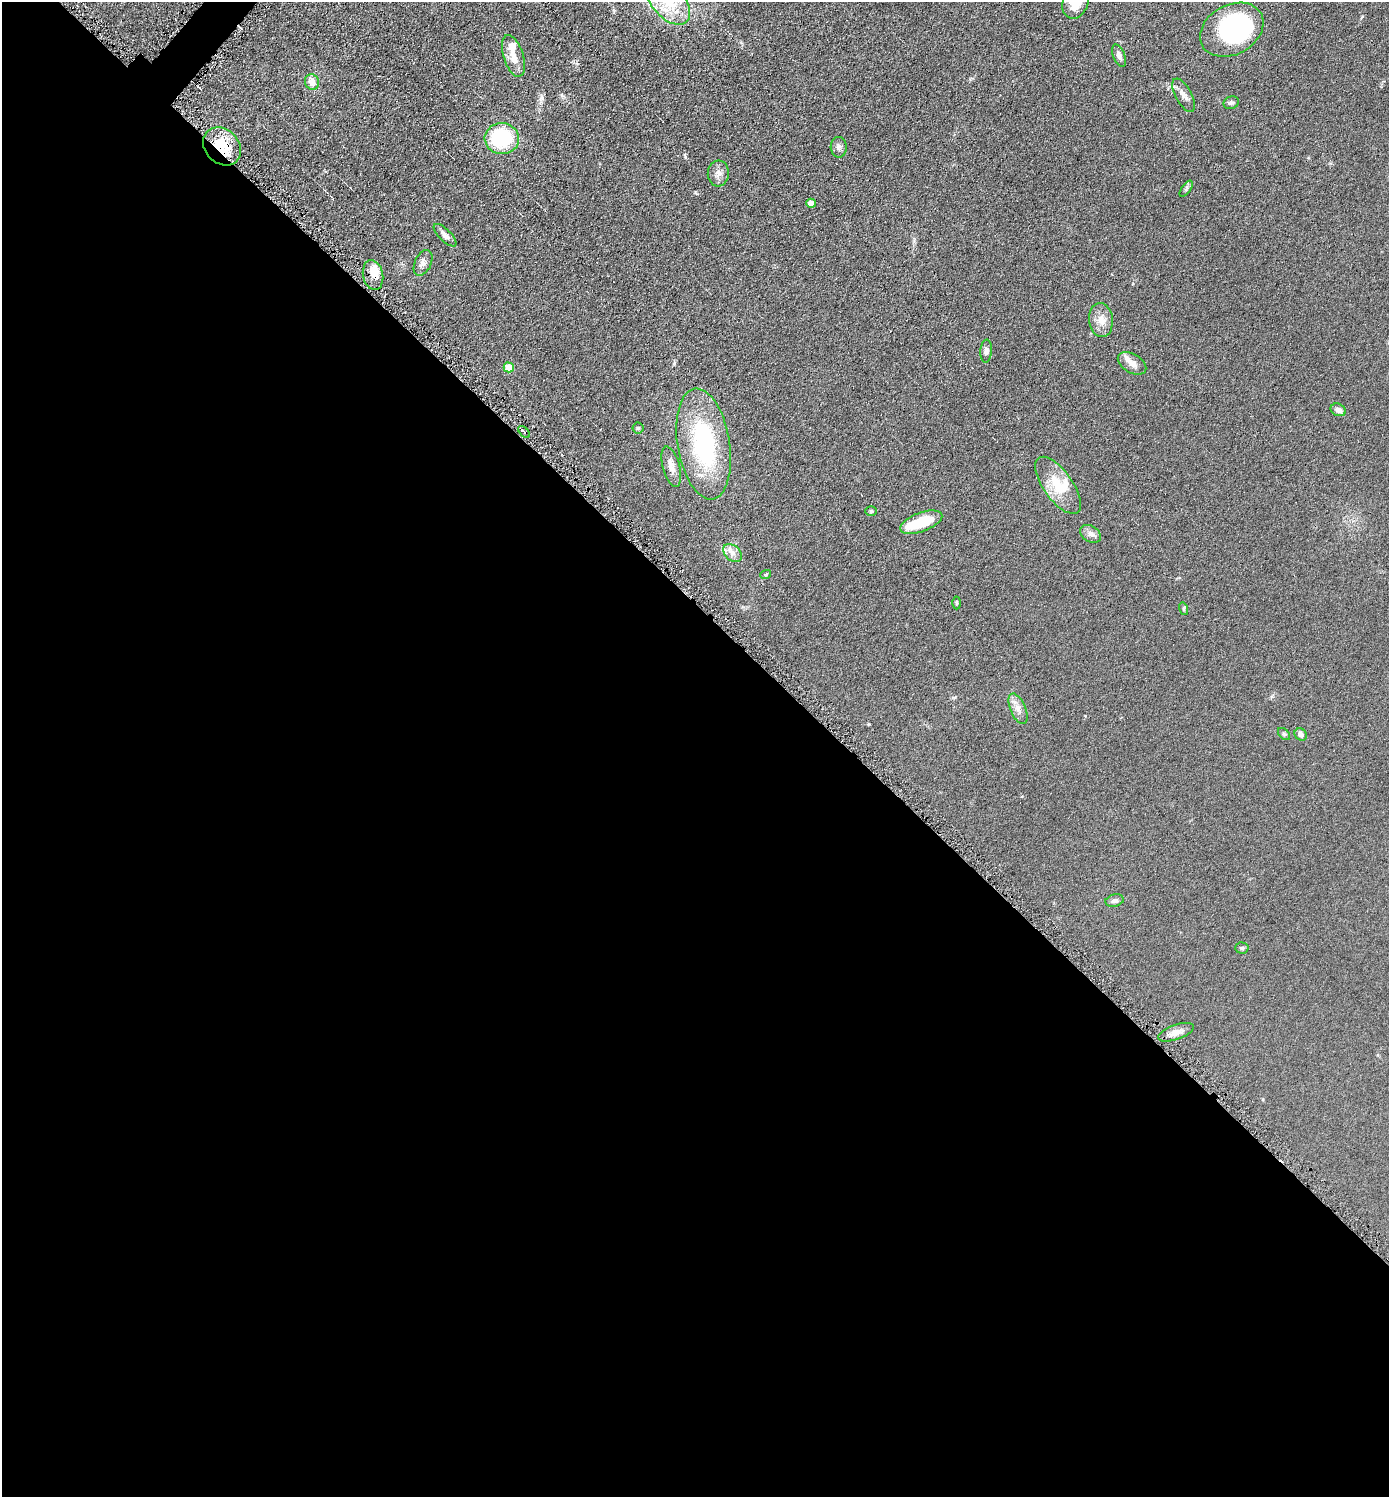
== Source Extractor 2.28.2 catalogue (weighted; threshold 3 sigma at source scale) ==
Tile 14 of 4 x 4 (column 2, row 4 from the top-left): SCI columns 1539-2925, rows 7-1501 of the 5993 x 5990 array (HDU 1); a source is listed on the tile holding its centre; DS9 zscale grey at full resolution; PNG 1391 x 1499 px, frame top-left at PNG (2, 2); each listed source drawn as its Kron ellipse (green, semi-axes under 4 px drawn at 4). Shown black and unused: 60% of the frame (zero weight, under 4 of 8 exposures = <1% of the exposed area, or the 3 px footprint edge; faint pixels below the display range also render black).
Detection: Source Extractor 2.28.2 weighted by HDU 2 'WHT'; one run over the whole footprint, this tile lists its part. Background 0.0898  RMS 0.0077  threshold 0.0314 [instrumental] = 3 sigma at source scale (4.09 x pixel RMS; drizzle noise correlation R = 1.36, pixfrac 0.8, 0.05/0.05 arcsec/px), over >= 5 px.
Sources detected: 48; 2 inside a brighter object's white glare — neither listed nor drawn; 6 inside a brighter listed object's ellipse — not listed separately; the other 40 listed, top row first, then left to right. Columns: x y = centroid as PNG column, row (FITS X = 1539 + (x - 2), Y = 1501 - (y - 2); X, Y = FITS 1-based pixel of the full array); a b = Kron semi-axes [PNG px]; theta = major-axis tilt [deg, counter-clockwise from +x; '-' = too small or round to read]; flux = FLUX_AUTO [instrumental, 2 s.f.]
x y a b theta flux
669 2 27 16 -47 26
1076 2 17 12 69 15
1232 30 33 24 29 110
513 56 22 10 -72 8.9
1119 56 12 6 -67 3.1
312 82 8 7 - 6.9
1183 95 18 8 -62 4.7
1231 103 8 6 22 1.7
502 139 17 15 -6 53
222 146 21 17 -46 29
839 147 10 8 -86 2.7
718 173 13 10 84 4.7
1186 189 9 4 55 1.5
811 203 5 4 - 8.1
445 235 15 6 -45 3.9
423 263 14 8 65 4.1
373 275 15 10 -78 7.1
1101 320 17 12 -84 7.5
986 351 11 5 85 2.5
1132 363 15 9 -31 5.4
509 367 5 5 - 18
1338 410 8 6 -25 3.9
638 428 5 5 - 1
524 432 7 3 -47 1.2
704 444 56 26 -81 92
671 467 21 8 -75 6.4
1058 485 33 14 -54 21
871 511 6 4 0 0.97
921 522 22 9 20 25
1091 534 11 8 -30 3.4
732 553 11 7 -43 4.2
766 574 5 3 - 0.68
956 603 6 4 89 0.9
1184 609 6 4 -73 0.88
1018 709 16 7 -66 5.1
1284 734 7 4 -45 1.1
1301 734 6 5 - 3.1
1114 901 9 6 15 2.6
1242 948 7 5 -2 1.3
1176 1032 19 7 19 6.2
Overlapping masked pixels (flux is a lower limit): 2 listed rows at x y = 222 146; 373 275
Isophote crosses this tile's border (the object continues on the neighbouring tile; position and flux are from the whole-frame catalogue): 2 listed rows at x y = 669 2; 1076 2
Unlisted compact peaks at least as high as the median listed source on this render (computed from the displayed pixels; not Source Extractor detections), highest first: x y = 685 157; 674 363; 695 192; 869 724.